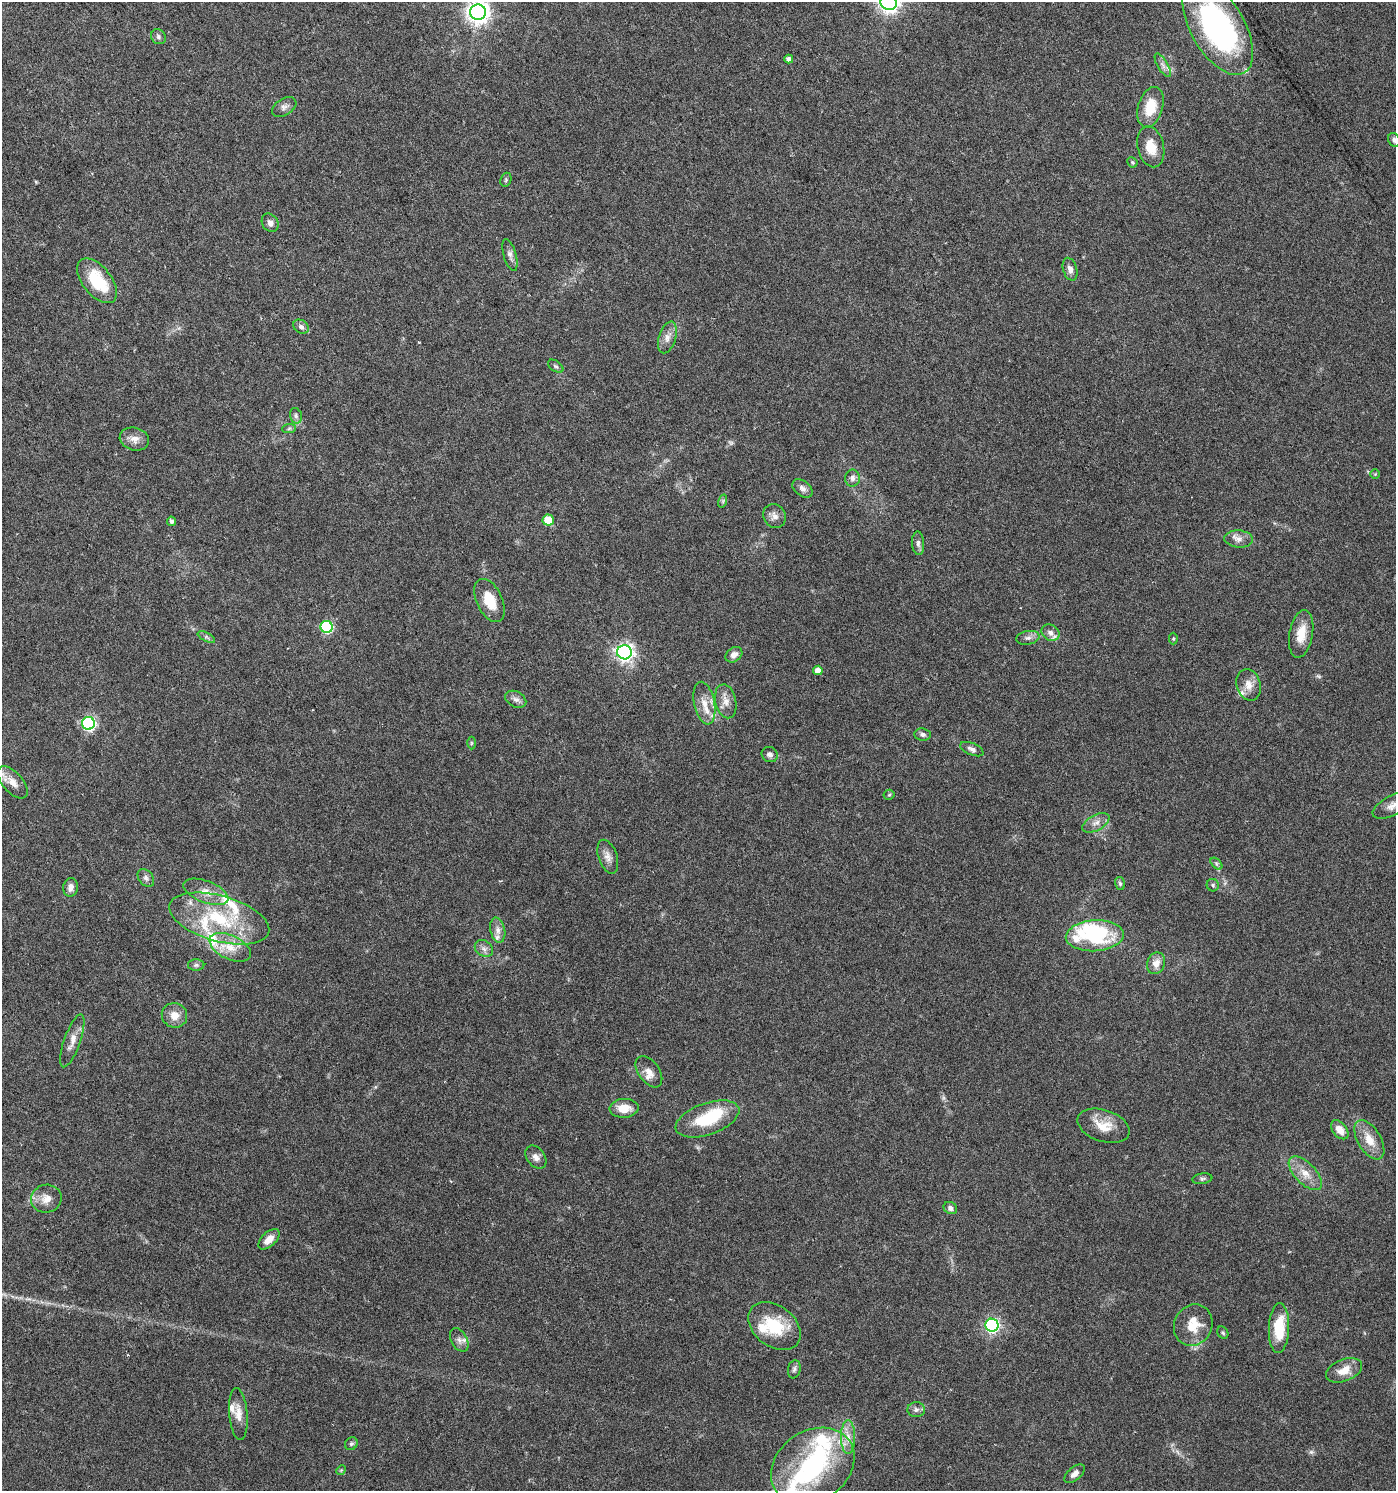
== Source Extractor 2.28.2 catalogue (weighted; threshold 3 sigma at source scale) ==
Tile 11 of 4 x 4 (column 3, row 3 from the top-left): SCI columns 2983-4376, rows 1492-2980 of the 5902 x 5966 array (HDU 1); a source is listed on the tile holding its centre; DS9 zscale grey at full resolution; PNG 1398 x 1493 px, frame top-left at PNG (2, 2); each listed source drawn as its Kron ellipse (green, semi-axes under 4 px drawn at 4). Nothing masked; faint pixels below the display range render black.
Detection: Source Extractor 2.28.2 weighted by HDU 2 'WHT'; one run over the whole footprint, this tile lists its part. Background 0.0431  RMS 0.0026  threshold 0.0107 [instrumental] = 3 sigma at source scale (4.09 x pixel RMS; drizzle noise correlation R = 1.36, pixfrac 0.8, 0.0396/0.0396 arcsec/px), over >= 5 px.
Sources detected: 117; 2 too faint to see at this stretch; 3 inside a brighter object's white glare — neither listed nor drawn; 15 inside a brighter listed object's ellipse — not listed separately; the other 97 listed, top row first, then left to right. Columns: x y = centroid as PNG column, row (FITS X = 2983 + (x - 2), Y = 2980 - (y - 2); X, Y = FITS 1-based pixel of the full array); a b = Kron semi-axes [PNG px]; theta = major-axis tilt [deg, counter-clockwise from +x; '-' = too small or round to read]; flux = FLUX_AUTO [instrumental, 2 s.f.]
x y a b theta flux
889 3 8 7 - 140
478 12 8 7 - 180
1218 27 53 27 -60 57
158 37 8 7 - 0.66
789 59 4 4 - 1.1
1163 65 13 5 -59 1.1
284 107 13 8 31 1.1
1150 107 21 12 73 6.2
1394 140 7 5 -68 0.6
1151 147 21 13 -76 4.5
1132 162 5 5 - 0.47
506 180 7 5 71 0.45
270 223 10 8 -54 1.2
510 255 16 6 -74 1.2
1070 269 12 7 -73 1.4
97 281 26 14 -51 11
301 327 8 6 -34 0.92
667 337 16 8 73 1.9
556 366 9 5 -36 0.53
296 416 8 5 -75 0.66
289 428 7 4 2 0.48
134 439 15 11 -15 2
1375 474 5 5 - 0.29
852 478 8 7 - 1.1
802 488 11 7 -39 1.2
723 501 7 4 73 0.44
775 516 12 10 -61 1.5
548 520 5 5 - 4.5
171 521 4 4 - 0.63
1239 539 14 8 -4 1.7
918 543 12 6 -86 0.88
490 601 23 13 -65 5.6
327 627 6 6 - 30
1050 633 9 7 -34 1.5
1301 634 24 11 80 4.4
206 637 9 4 -26 0.57
1028 638 12 7 11 1
1173 639 6 4 89 0.31
624 652 7 7 - 95
734 655 9 7 37 1.4
818 670 4 4 - 2.1
1249 685 16 12 -74 2.6
516 699 11 7 -27 1.2
726 701 17 10 -78 2.3
704 703 22 10 -78 3.6
88 723 6 6 - 50
923 734 8 6 -5 0.72
471 743 6 4 89 0.34
972 749 12 5 -23 0.97
770 754 8 7 - 1.1
13 782 19 10 -48 2.5
889 795 5 5 - 0.33
1393 805 23 10 26 2.6
1096 823 15 7 28 1.6
608 857 17 9 -72 1.8
1216 864 7 4 -45 0.48
146 878 10 7 -53 0.88
1120 884 7 5 -75 0.41
1213 885 6 6 - 0.49
71 887 9 7 82 1.5
206 892 23 11 -21 3.4
219 919 52 23 -16 20
498 930 12 7 -77 1.4
1095 936 29 15 3 20
230 947 22 12 -25 4.3
484 948 10 7 -33 1.1
1156 963 11 9 69 2.3
196 965 8 5 1 0.58
174 1015 13 12 - 2.8
72 1041 28 8 70 2.6
649 1072 18 10 -55 2.3
624 1108 14 9 4 3.9
707 1119 33 16 19 12
1104 1126 27 16 -18 5.1
1340 1130 11 7 -51 2.9
1369 1140 22 11 -59 4.1
536 1157 13 9 -52 1.4
1305 1173 21 10 -46 3.5
1202 1179 10 5 8 0.53
46 1199 15 14 - 2.7
950 1208 7 6 - 0.96
269 1239 13 7 43 2.4
992 1325 6 6 - 53
1193 1325 21 19 63 5.6
775 1326 29 20 -37 11
1279 1328 25 10 88 8.4
1223 1333 6 5 - 0.42
459 1340 13 8 -61 1.3
794 1369 9 6 79 0.7
1344 1370 19 11 21 3.8
916 1410 9 7 -3 0.92
238 1414 26 9 -85 2.7
848 1437 17 7 -90 2.5
351 1444 7 6 - 0.5
813 1466 45 35 35 32
341 1470 5 4 - 0.27
1074 1474 12 6 40 1.2
Isophote crosses this tile's border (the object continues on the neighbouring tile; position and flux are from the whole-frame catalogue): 5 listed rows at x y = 889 3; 478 12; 1218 27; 1394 140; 1393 805